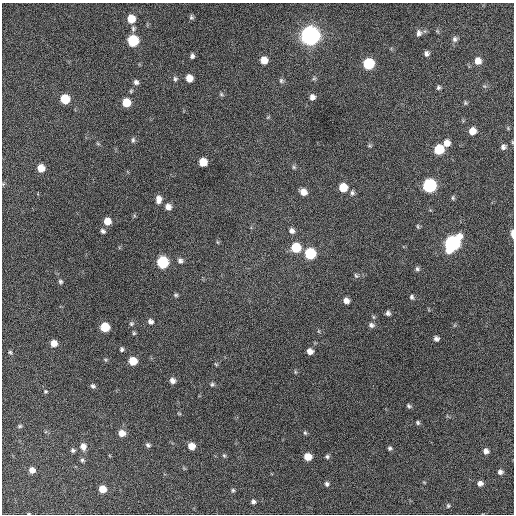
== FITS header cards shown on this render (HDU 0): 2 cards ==
NAXIS1  =                  512 / Axis length
NAXIS2  =                  512 / Axis length

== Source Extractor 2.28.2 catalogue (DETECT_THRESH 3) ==
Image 512 x 512 px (HDU 0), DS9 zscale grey, 1 PNG px = 1 image px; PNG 516 x 516 px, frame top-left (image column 1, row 512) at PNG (2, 3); no overlay
Background 589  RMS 17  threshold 50.1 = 3 sigma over >= 5 px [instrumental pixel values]
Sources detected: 105; all 105 listed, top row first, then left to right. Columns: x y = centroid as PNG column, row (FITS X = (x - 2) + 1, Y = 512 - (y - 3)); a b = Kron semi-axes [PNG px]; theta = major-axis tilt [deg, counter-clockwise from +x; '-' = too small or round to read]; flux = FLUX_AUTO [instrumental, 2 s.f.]
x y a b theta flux
191 17 6 5 - 2200
131 19 7 6 - 20000
133 29 8 6 86 2900
437 31 6 4 -44 1500
419 33 9 7 87 4300
310 36 8 8 - 820000
455 39 7 7 - 3600
133 40 7 7 - 70000
426 53 6 6 - 3600
192 56 5 4 - 3000
264 60 7 7 - 11000
478 61 7 7 - 9800
368 64 7 7 - 66000
189 78 6 6 - 11000
314 78 6 5 - 1800
175 79 7 6 - 2400
281 81 7 6 - 2400
136 82 6 6 - 3500
484 86 6 3 -18 1500
438 87 6 5 - 2400
221 94 6 5 - 2000
312 97 7 6 - 4800
65 99 7 6 - 36000
126 103 7 7 - 22000
465 103 6 4 -71 1600
268 117 6 3 18 1200
472 131 6 6 - 13000
133 140 8 5 83 2400
512 142 5 3 - 900
446 143 8 7 - 8400
98 144 6 4 -19 1400
369 146 6 4 18 1400
503 147 7 6 - 3600
439 149 7 7 - 39000
203 162 6 6 - 18000
294 167 6 5 - 1900
41 168 7 6 - 15000
3 184 5 5 - 1200
429 185 7 7 - 170000
343 187 7 6 - 22000
303 192 8 6 -39 8100
352 193 7 6 - 2700
453 198 6 5 - 1800
158 199 9 6 86 7100
168 207 8 7 - 6000
107 221 7 6 - 12000
418 226 6 4 -72 1400
103 231 7 5 -46 2600
292 231 7 7 - 4200
512 234 8 3 -88 6000
217 242 5 3 - 1100
452 243 10 7 53 300000
296 248 7 7 - 39000
310 254 7 7 - 67000
180 261 7 7 - 3500
162 262 7 7 - 89000
417 269 6 6 - 2400
356 276 7 5 -49 2000
60 281 6 5 - 2000
176 295 6 5 - 1800
412 297 6 5 - 2500
346 301 6 5 - 5900
388 313 5 5 - 3300
150 321 7 6 - 3600
131 324 6 6 - 2100
371 325 7 6 - 3600
105 327 7 6 - 34000
134 333 5 5 - 1600
436 338 5 5 - 3500
54 343 6 6 - 9900
122 349 5 5 - 2200
310 351 6 6 - 6300
10 352 5 4 - 1600
133 361 6 6 - 23000
216 364 6 3 -37 1300
295 372 6 4 73 1200
172 381 7 7 - 5200
212 384 6 5 - 1900
93 386 7 5 -27 2600
45 391 6 5 - 1500
409 406 7 5 -35 2000
179 414 6 4 -2 1300
418 423 5 4 - 1800
20 426 6 5 - 1800
122 433 7 6 - 9300
305 433 6 5 - 1800
148 445 7 5 -44 2600
83 446 8 7 - 6300
191 446 7 6 - 12000
390 448 5 5 - 2000
73 450 5 5 - 2400
486 451 6 5 - 4400
224 456 7 5 -62 1700
308 457 6 6 - 16000
327 457 5 5 - 2100
82 460 5 5 - 2000
32 470 6 5 - 6800
500 472 5 5 - 3400
424 482 5 3 - 880
480 483 5 5 - 4200
327 484 6 6 - 2700
102 489 6 6 - 15000
233 490 6 4 76 1900
253 502 5 5 - 2800
448 506 5 4 - 1400
At the frame edge (FLAGS 8, measured only in part): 3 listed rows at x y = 512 142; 3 184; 512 234